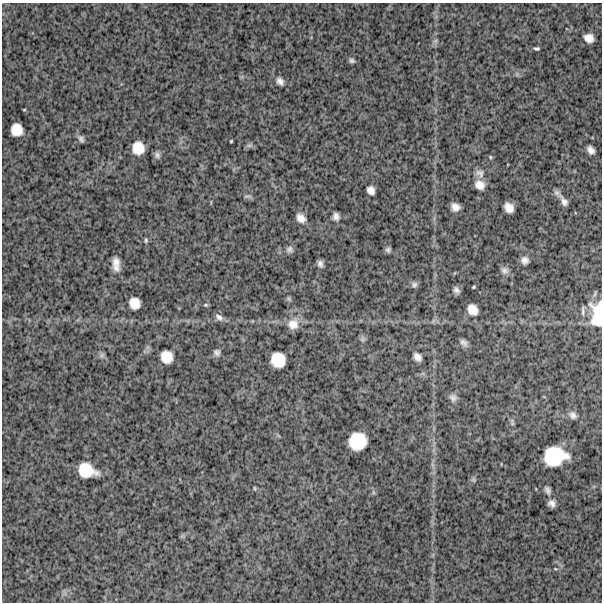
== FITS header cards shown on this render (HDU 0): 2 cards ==
NAXIS1  =                  600
NAXIS2  =                  600

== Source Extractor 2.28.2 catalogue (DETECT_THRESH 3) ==
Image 600 x 600 px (HDU 0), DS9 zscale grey, 1 PNG px = 1 image px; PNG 604 x 604 px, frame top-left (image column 1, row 600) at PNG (2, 3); no overlay
Background 1480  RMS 280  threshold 852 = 3 sigma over >= 5 px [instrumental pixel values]
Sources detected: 57; all 57 listed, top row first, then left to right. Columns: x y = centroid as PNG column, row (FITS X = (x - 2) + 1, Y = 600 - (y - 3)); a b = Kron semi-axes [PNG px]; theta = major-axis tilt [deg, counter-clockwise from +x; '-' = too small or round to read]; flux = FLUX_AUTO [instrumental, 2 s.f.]
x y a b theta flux
589 38 9 7 -30 150000
435 41 7 5 44 39000
537 49 6 4 0 36000
352 61 6 5 - 44000
280 81 11 8 -50 90000
17 130 11 10 - 260000
81 139 10 6 -51 62000
231 141 3 3 - 19000
249 145 7 4 0 44000
138 148 11 10 - 300000
591 150 8 5 -54 99000
157 155 9 8 - 64000
490 157 5 4 - 21000
480 173 13 10 -51 110000
480 185 12 10 -35 160000
371 190 8 7 - 110000
247 196 12 4 3 37000
564 201 20 9 -56 130000
455 207 8 7 - 120000
509 208 9 8 - 170000
336 216 8 7 - 85000
301 218 10 8 -48 130000
146 240 6 4 77 28000
290 249 9 8 - 65000
388 250 7 6 - 48000
525 260 9 8 - 95000
116 264 13 6 -85 160000
320 264 7 5 -69 69000
504 270 11 9 -35 88000
414 285 8 7 - 56000
474 287 3 3 - 21000
456 290 7 5 -50 66000
135 303 10 9 - 220000
206 305 6 4 19 26000
472 309 10 8 -50 190000
583 311 15 4 90 56000
597 314 29 13 90 570000
219 317 12 7 -38 87000
293 324 14 14 - 220000
362 339 8 7 - 50000
464 343 8 5 -44 76000
217 352 8 8 - 67000
102 355 7 7 - 47000
166 357 11 10 - 270000
417 357 8 6 -49 110000
278 360 13 12 - 380000
453 398 10 9 - 80000
573 415 11 9 -47 91000
512 422 12 4 -75 43000
358 441 16 15 - 560000
555 456 21 16 8 780000
87 470 17 12 -18 450000
473 479 7 5 89 33000
255 488 6 3 -81 19000
547 490 12 7 -64 71000
373 492 6 4 -72 29000
551 503 7 6 - 90000
At the frame edge (FLAGS 8, measured only in part): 1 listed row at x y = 597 314